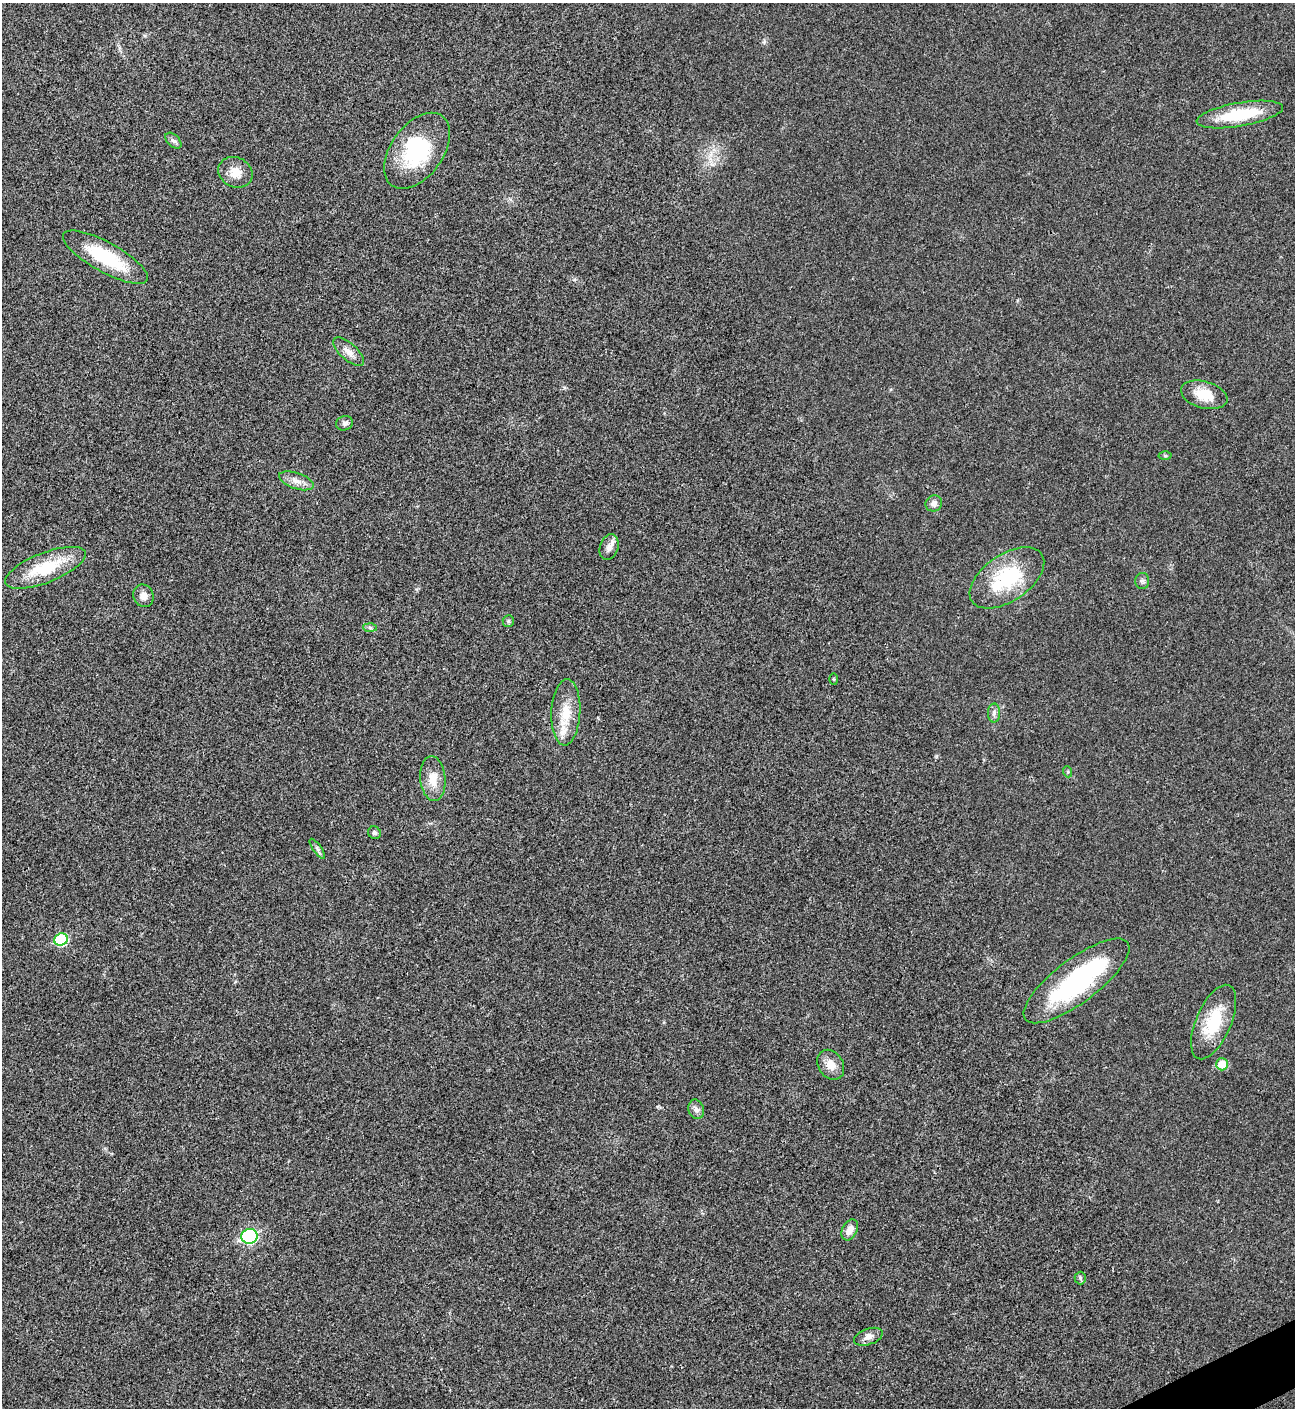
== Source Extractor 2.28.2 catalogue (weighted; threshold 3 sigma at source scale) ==
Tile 6 of 4 x 4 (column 2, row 2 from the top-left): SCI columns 1590-2882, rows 2815-4220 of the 5625 x 5637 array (HDU 1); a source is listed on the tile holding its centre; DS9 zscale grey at full resolution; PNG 1297 x 1410 px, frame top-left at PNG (2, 3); each listed source drawn as its Kron ellipse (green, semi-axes under 4 px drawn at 4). Shown black and unused: <1% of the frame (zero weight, under 3 of 4 exposures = <1% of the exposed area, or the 3 px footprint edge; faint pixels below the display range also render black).
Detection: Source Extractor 2.28.2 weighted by HDU 2 'WHT'; one run over the whole footprint, this tile lists its part. Background 0.0192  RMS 0.0056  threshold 0.0252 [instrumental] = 3 sigma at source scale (4.5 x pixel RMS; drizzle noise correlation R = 1.50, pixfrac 1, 0.05/0.05 arcsec/px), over >= 5 px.
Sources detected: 38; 2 inside a brighter object's white glare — neither listed nor drawn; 1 inside a brighter listed object's ellipse — not listed separately; the other 35 listed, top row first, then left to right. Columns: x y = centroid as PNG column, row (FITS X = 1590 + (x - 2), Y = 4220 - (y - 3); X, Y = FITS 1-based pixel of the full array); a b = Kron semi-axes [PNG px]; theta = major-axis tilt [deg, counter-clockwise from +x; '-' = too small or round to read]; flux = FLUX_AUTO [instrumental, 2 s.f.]
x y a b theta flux
1240 114 44 12 10 29
173 141 10 6 -45 1.6
417 151 43 26 54 45
235 172 18 15 -25 7.5
105 257 48 15 -29 32
348 352 19 8 -42 4.7
1204 395 24 13 -15 12
345 423 8 7 - 2.2
1165 456 6 4 -1 0.77
296 481 18 8 -19 4.6
934 503 8 7 - 3
609 547 13 9 72 3.5
45 568 43 15 21 24
1007 578 42 23 34 39
1142 581 8 7 - 1.6
143 596 11 10 - 4
508 621 6 5 - 0.96
370 628 7 4 -2 1
834 679 5 3 - 0.54
566 712 33 14 87 14
994 713 9 6 89 1.8
1068 772 6 3 -71 0.66
433 779 22 12 -85 9.2
374 833 6 6 - 1.4
317 849 12 3 -55 1.4
61 939 7 6 - 42
1077 981 64 22 37 84
1214 1022 40 17 67 23
1222 1064 6 6 - 10
831 1065 16 12 -57 6.7
696 1109 10 7 -71 2.3
850 1230 11 7 61 4.5
249 1236 8 7 - 82
1080 1278 6 5 - 1.1
868 1337 15 8 20 3.5